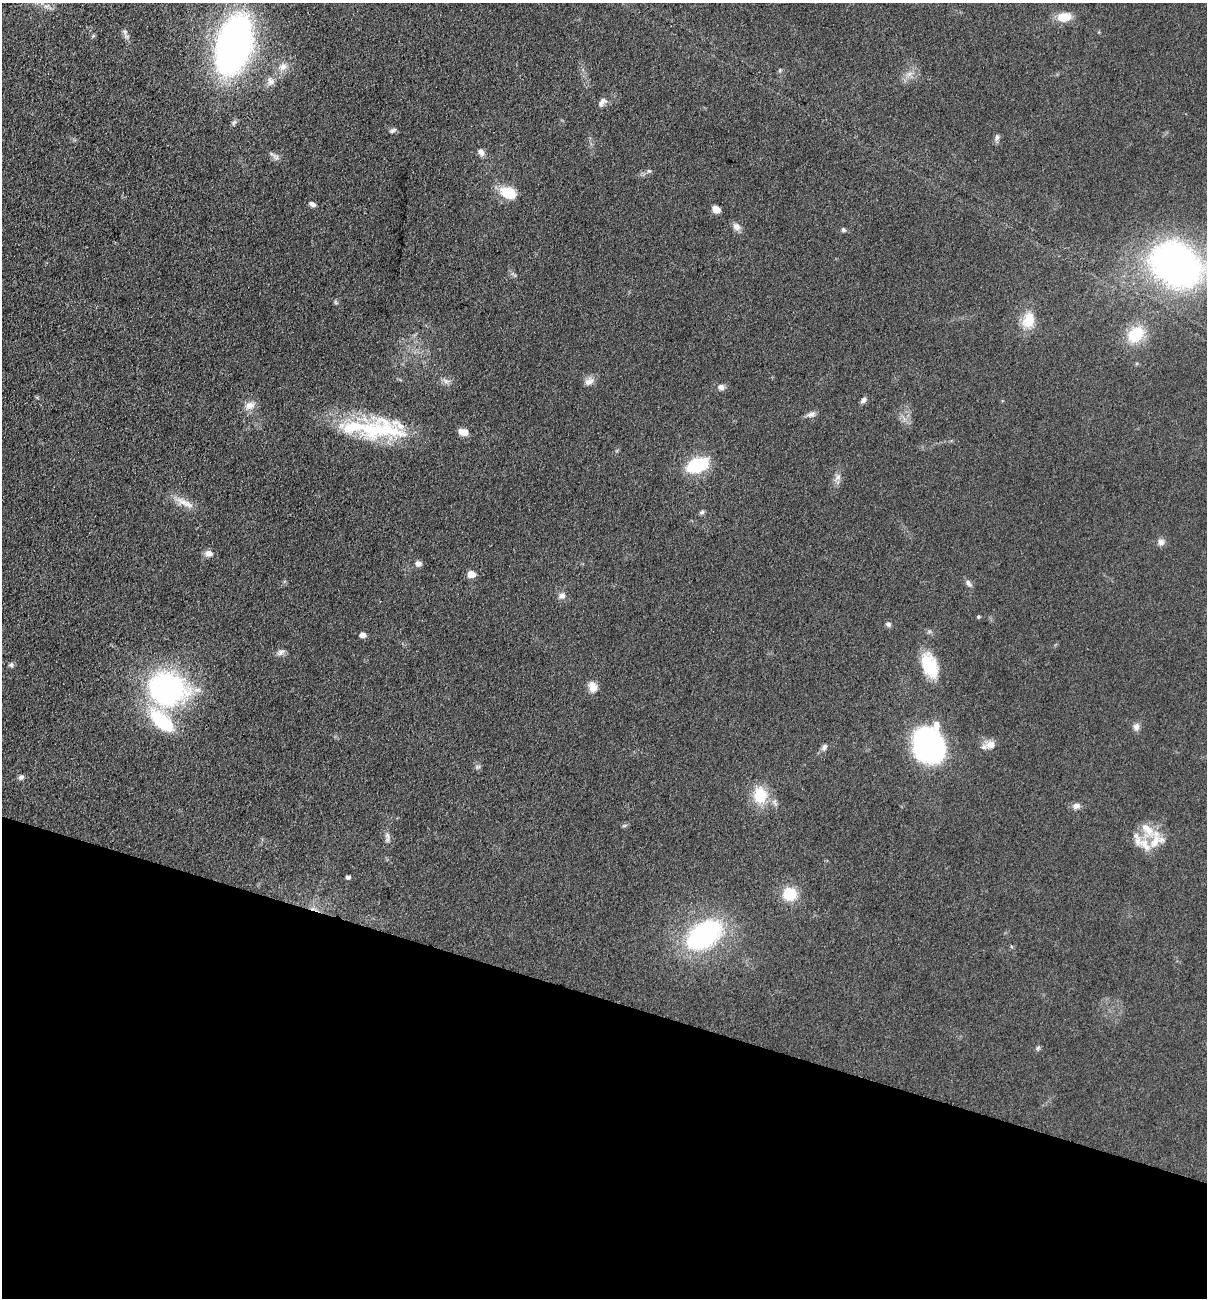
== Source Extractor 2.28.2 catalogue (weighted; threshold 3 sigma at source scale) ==
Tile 15 of 4 x 4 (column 3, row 4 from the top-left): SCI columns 2592-3796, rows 2-1297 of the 5254 x 5200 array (HDU 1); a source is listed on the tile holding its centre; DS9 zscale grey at full resolution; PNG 1209 x 1300 px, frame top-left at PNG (2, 3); no overlay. Shown black and unused: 23% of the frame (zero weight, under 3 of 5 exposures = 3% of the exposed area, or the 3 px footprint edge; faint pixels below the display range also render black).
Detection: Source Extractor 2.28.2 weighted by HDU 2 'WHT'; one run over the whole footprint, this tile lists its part. Background 0.119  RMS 0.008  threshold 0.0358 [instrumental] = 3 sigma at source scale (4.5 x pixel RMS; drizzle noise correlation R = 1.50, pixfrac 1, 0.05/0.05 arcsec/px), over >= 5 px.
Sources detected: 70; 1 cosmic-ray / hot-pixel residue — not listed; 4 inside a brighter listed object's ellipse — not listed separately; the other 65 listed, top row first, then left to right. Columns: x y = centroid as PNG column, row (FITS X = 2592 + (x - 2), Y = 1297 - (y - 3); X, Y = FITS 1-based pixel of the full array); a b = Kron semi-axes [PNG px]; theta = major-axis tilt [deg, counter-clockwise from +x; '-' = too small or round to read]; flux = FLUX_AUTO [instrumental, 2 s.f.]
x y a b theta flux
1064 17 16 10 6 14
125 32 9 6 -56 2.4
234 44 45 24 74 410
283 67 11 9 47 6
780 70 6 4 73 0.94
909 74 7 4 19 2.5
271 81 12 10 -80 5.1
602 102 14 7 54 4.1
234 122 9 4 53 1.8
393 130 10 5 26 2
997 138 9 6 76 2.6
481 152 10 7 -61 3.4
276 157 10 7 -51 3
649 171 5 5 - 1.4
509 192 16 12 -21 22
312 204 10 5 -30 2.7
716 209 8 7 - 6.2
736 226 11 9 -44 4.3
843 230 6 6 - 1.6
1176 265 46 35 -33 340
335 302 7 4 -71 1.1
1028 320 23 16 73 16
1136 334 18 14 42 29
589 381 14 8 27 4.7
721 387 9 8 - 3.3
864 400 9 6 41 2.6
250 405 13 10 21 6.9
811 414 11 7 14 3.5
376 430 73 25 -2 78
463 432 10 6 -14 8.9
697 465 18 11 21 55
837 477 11 6 49 3.4
185 503 30 9 -24 10
702 512 8 4 36 1.5
1161 542 9 9 - 3.8
209 553 9 7 -13 5.1
418 563 7 7 - 3.4
471 574 6 5 - 12
969 584 12 6 -57 2.8
562 596 9 7 22 3.6
978 617 4 4 - 1.2
888 624 7 7 - 2
363 635 6 5 - 4.7
281 652 12 7 32 3.2
11 665 6 6 - 1.6
929 665 28 15 -68 31
593 687 14 11 -72 6.7
167 688 21 18 -20 310
162 721 34 15 -42 53
1136 727 10 8 88 3.6
990 744 15 11 7 6.9
929 745 29 25 -80 230
824 747 9 6 67 2.3
478 767 8 5 23 1.6
21 777 8 5 28 2.2
760 795 21 17 -85 24
1076 806 10 7 19 3.6
624 826 6 4 19 1.2
1147 829 27 11 -47 13
387 835 12 6 -62 3.1
1156 841 27 14 29 16
348 877 5 4 - 2
790 894 12 11 - 25
704 935 46 28 34 110
1038 1048 6 5 - 1.5
Isophote crosses this tile's border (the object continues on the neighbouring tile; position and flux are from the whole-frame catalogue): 1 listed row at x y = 1176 265